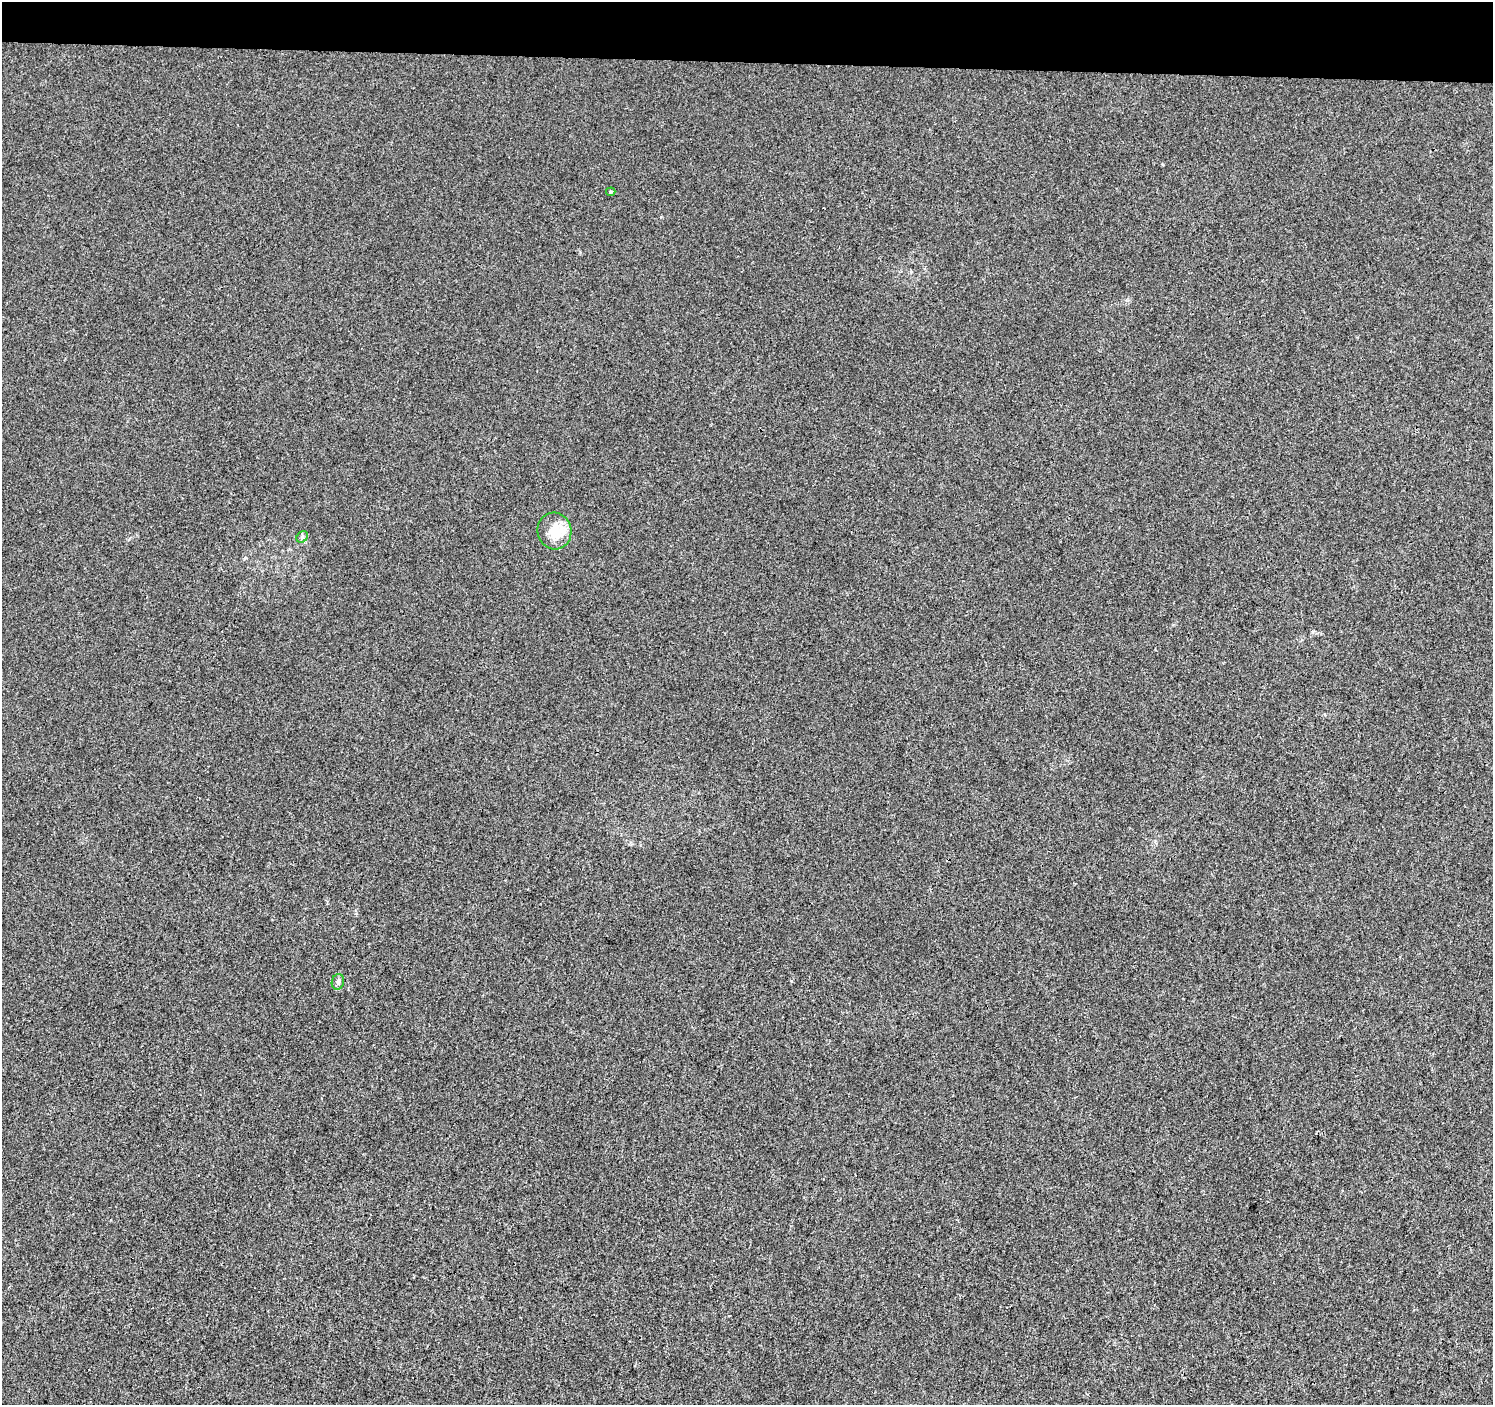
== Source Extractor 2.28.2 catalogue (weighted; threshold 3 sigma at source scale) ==
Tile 2 of 3 x 3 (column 2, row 1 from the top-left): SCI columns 1501-2991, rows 3090-4492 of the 4483 x 4719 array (HDU 1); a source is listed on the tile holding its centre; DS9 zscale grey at full resolution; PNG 1495 x 1407 px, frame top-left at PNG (2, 2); each listed source drawn as its Kron ellipse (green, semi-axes under 4 px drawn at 4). Shown black and unused: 4% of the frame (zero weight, under 3 of 4 exposures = <1% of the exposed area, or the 3 px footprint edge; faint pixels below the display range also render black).
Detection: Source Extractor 2.28.2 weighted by HDU 2 'WHT'; one run over the whole footprint, this tile lists its part. Background 0.00165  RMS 0.0029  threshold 0.0132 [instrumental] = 3 sigma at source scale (4.5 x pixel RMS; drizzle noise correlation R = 1.50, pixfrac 1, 0.0396/0.0396 arcsec/px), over >= 5 px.
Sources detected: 4; all 4 listed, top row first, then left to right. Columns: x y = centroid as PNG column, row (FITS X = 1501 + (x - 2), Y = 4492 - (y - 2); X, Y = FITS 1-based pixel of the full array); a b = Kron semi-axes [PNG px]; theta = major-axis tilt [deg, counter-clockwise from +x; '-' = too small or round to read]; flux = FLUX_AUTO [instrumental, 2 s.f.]
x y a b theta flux
611 192 5 4 - 0.38
554 531 18 17 - 7.1
302 537 6 5 - 0.57
338 982 8 6 74 0.85